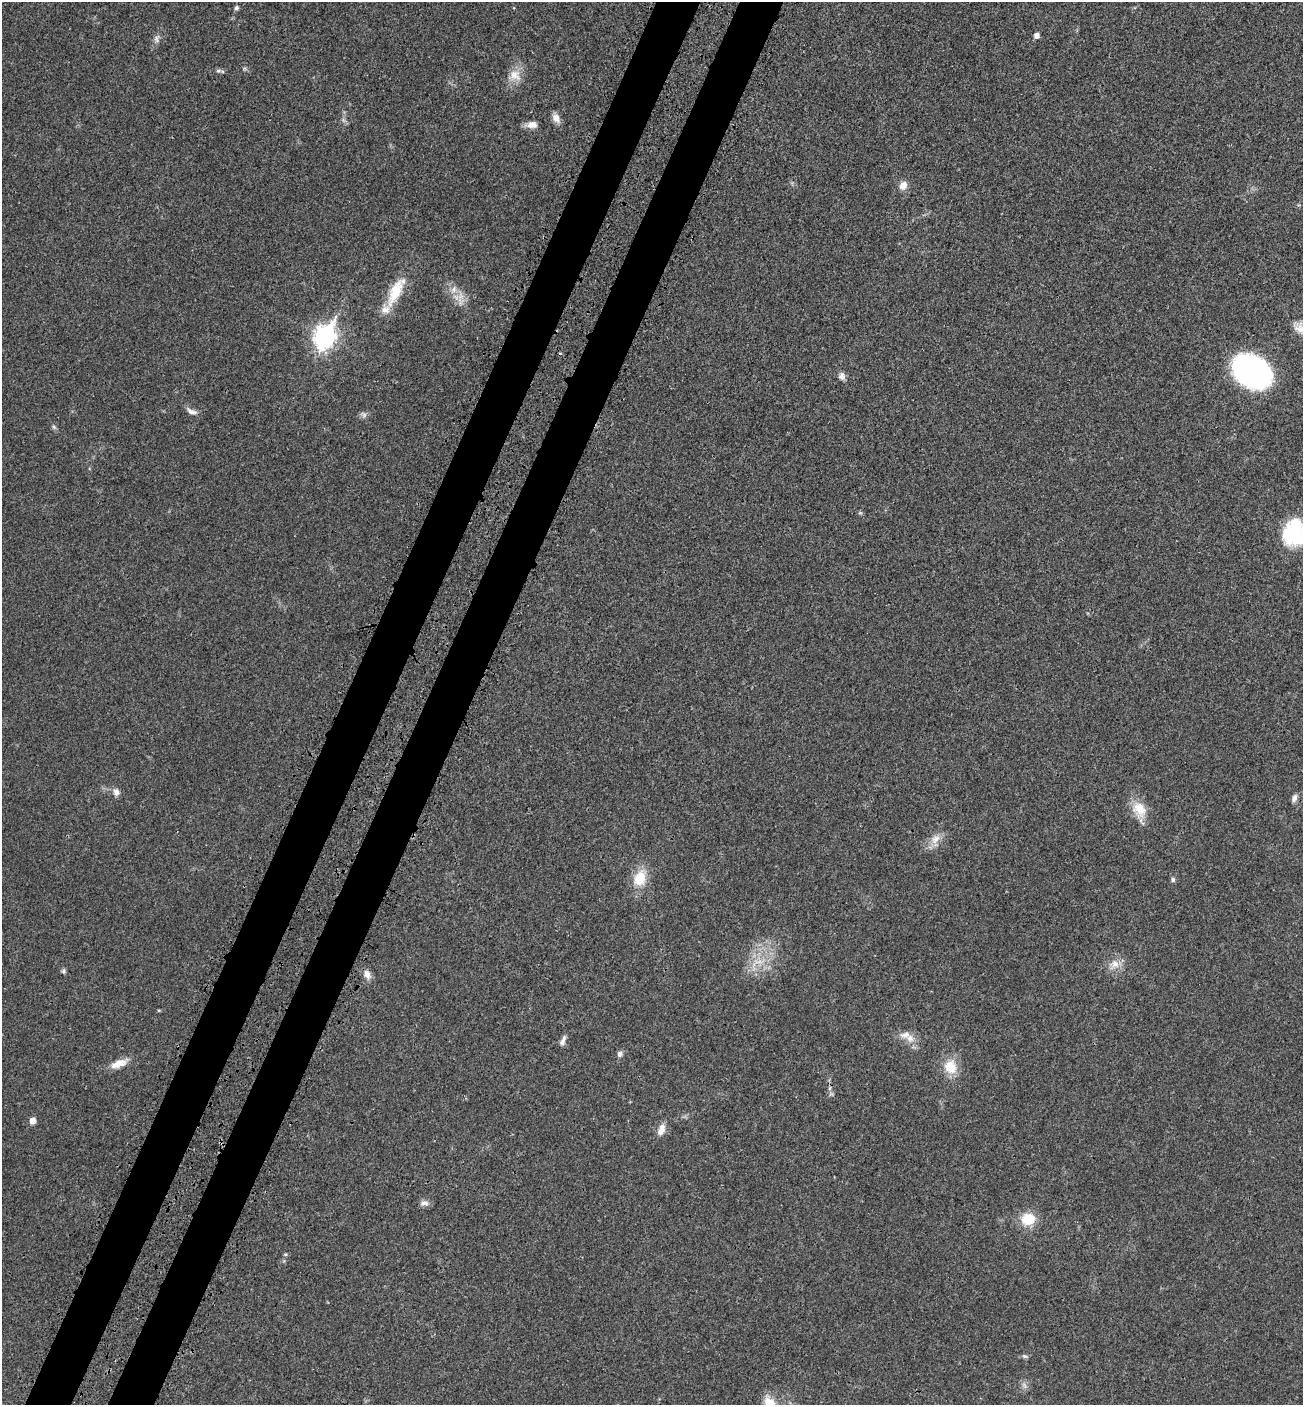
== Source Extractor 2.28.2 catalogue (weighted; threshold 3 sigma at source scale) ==
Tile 7 of 4 x 4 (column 3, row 2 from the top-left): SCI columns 2841-4141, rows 2912-4314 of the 5815 x 5821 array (HDU 1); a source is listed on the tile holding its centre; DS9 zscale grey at full resolution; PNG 1305 x 1407 px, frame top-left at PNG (2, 2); no overlay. Shown black and unused: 7% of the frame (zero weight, under 3 of 4 exposures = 8% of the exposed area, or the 3 px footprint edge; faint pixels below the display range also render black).
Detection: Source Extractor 2.28.2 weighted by HDU 2 'WHT'; one run over the whole footprint, this tile lists its part. Background 0.0234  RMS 0.0035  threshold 0.0157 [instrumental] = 3 sigma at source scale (4.5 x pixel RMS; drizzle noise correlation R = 1.50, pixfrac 1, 0.05/0.05 arcsec/px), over >= 5 px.
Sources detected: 50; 1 too faint to see at this stretch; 1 inside a brighter object's white glare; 1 cosmic-ray / hot-pixel residue — not listed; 4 inside a brighter listed object's ellipse — not listed separately; the other 43 listed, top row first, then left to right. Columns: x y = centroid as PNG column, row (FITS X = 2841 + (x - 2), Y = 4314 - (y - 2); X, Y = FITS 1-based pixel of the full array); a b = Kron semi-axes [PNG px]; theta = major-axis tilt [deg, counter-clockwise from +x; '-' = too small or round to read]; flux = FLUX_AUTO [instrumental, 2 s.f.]
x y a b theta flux
236 8 6 5 - 0.87
1037 35 5 5 - 1.8
157 39 12 8 84 1.5
245 69 7 4 -19 0.55
218 71 10 5 -1 0.93
514 76 19 16 1 4.9
556 118 12 8 -60 2.5
343 120 7 4 -71 0.74
531 125 14 7 0 2.5
903 185 10 8 61 2.9
395 291 42 14 64 11
460 301 17 8 -80 3
325 337 10 8 66 210
1252 371 30 22 -32 98
842 376 10 8 -69 1.8
192 411 15 6 -24 1.9
363 414 10 7 -36 1.2
54 427 9 4 -54 0.71
860 513 6 4 0 0.48
1297 533 35 28 29 24
116 792 10 8 -72 1.8
1294 798 10 6 65 1.4
1139 810 24 17 -64 7.3
935 839 17 11 51 3.8
640 878 21 15 66 8.8
1173 879 5 5 - 0.94
759 961 25 8 5 5.1
1114 964 16 12 31 4
64 971 7 6 - 0.68
367 974 13 8 -72 2.4
910 1038 14 11 -18 3.5
563 1041 14 5 66 1.5
620 1054 7 7 - 1.2
119 1063 23 9 22 4.5
950 1067 19 17 -71 7.2
831 1094 7 6 - 0.8
33 1121 6 5 - 3.1
661 1129 17 9 72 3
424 1203 13 8 -1 1.5
1028 1219 15 13 6 9
285 1254 5 4 - 0.46
1025 1356 8 5 -25 0.72
770 1404 19 12 -59 7.8
Isophote crosses this tile's border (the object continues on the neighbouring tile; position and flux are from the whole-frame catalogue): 2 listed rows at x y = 1297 533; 770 1404